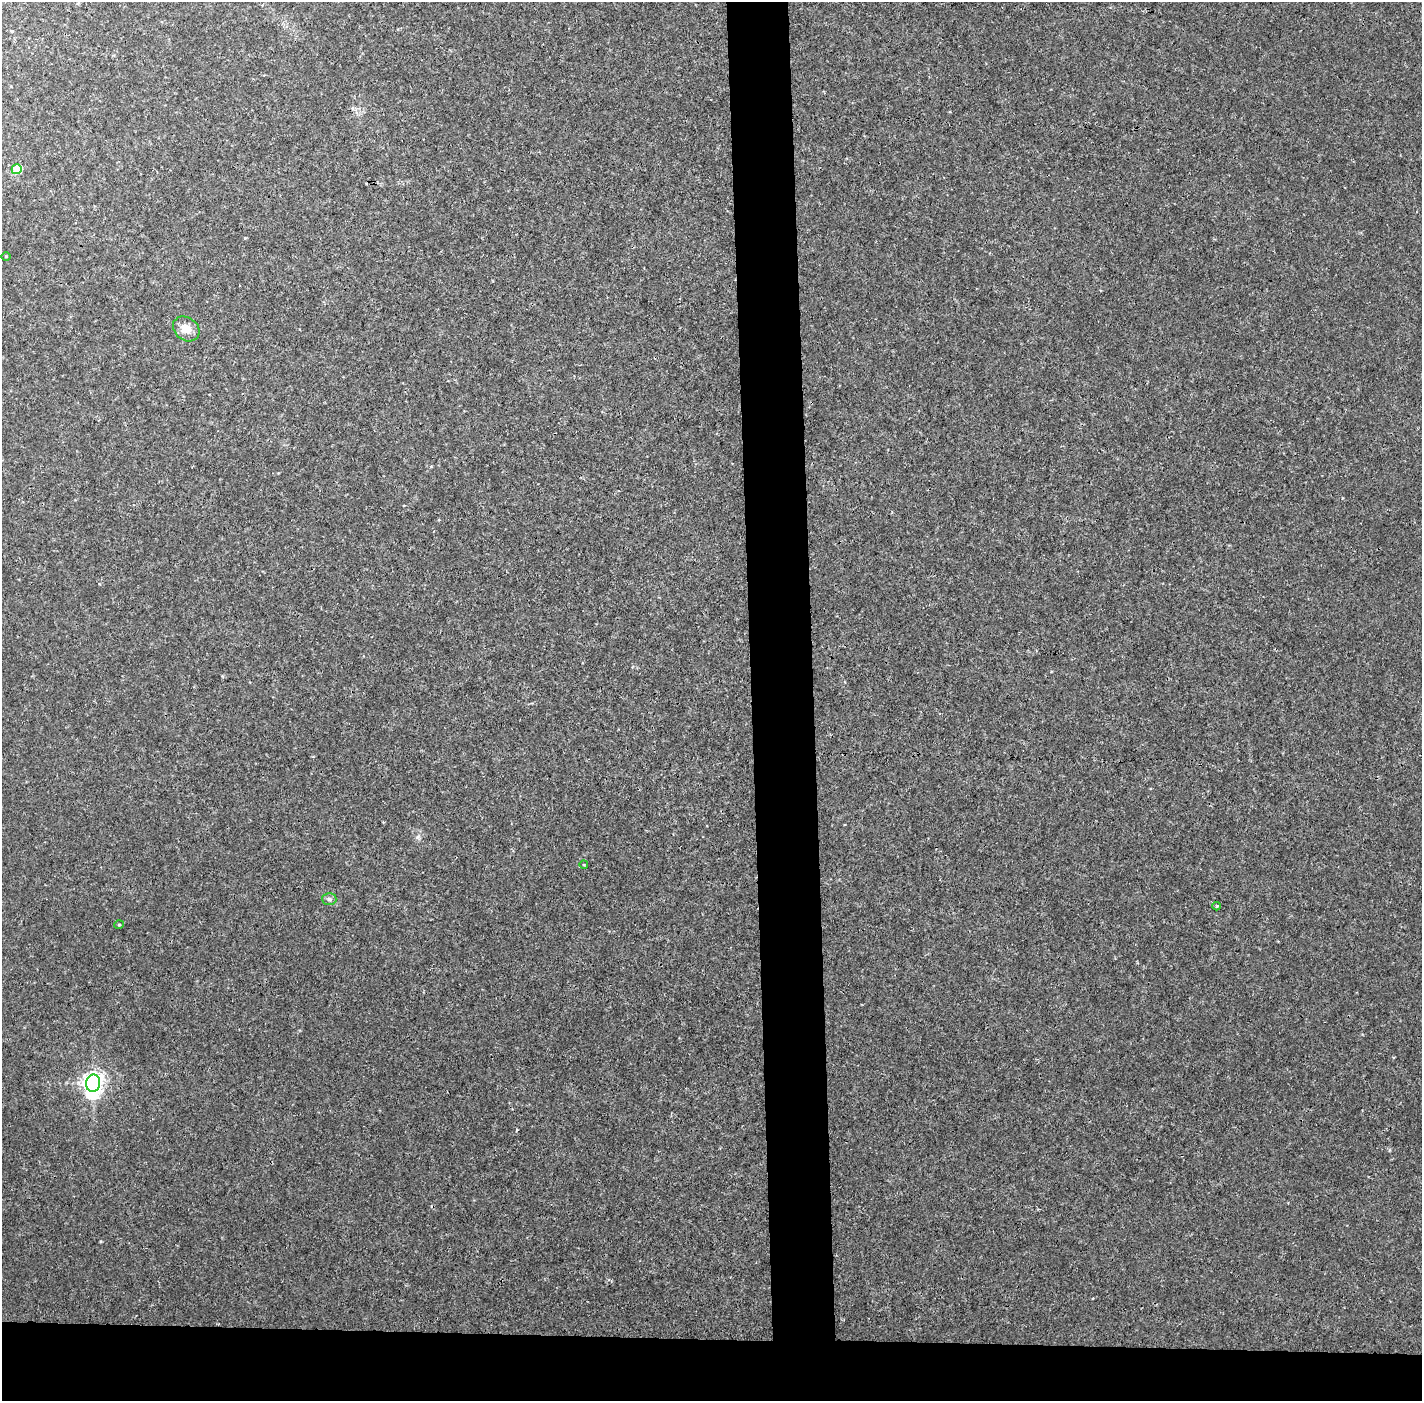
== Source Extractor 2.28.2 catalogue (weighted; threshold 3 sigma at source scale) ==
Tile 8 of 3 x 3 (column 2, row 3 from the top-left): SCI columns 1421-2840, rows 25-1423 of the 4260 x 4242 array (HDU 1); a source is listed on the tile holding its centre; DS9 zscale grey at full resolution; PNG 1424 x 1403 px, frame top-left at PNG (2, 2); each listed source drawn as its Kron ellipse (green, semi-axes under 4 px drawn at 4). Shown black and unused: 9% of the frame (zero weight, under 3 of 4 exposures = <1% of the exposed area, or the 3 px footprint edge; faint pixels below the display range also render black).
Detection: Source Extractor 2.28.2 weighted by HDU 2 'WHT'; one run over the whole footprint, this tile lists its part. Background 0.00128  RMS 0.0023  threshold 0.0101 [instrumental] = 3 sigma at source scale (4.5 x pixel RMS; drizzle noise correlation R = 1.50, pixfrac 1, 0.05/0.05 arcsec/px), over >= 5 px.
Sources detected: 10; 2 cosmic-ray / hot-pixel residue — neither listed nor drawn; the other 8 listed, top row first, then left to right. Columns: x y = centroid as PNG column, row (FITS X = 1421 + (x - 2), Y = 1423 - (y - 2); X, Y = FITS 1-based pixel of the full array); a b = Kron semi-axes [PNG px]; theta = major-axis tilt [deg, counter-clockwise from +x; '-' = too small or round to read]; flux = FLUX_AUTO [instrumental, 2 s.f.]
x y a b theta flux
17 169 5 5 - 7.8
6 256 5 3 - 0.19
186 329 14 11 -37 2.2
584 865 4 3 - 0.17
329 899 7 6 - 0.57
1217 906 4 4 - 0.25
119 925 5 3 - 0.2
93 1083 8 7 - 140